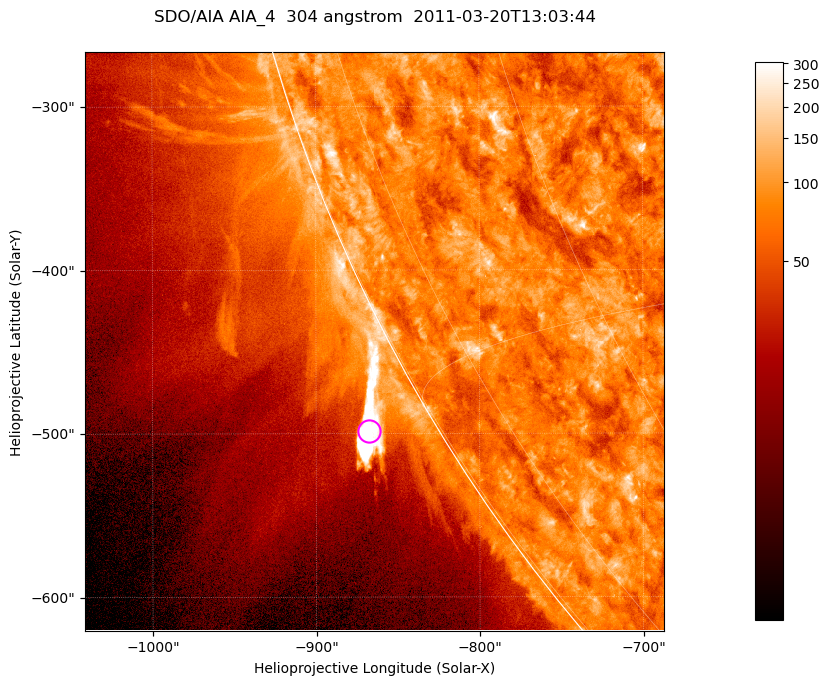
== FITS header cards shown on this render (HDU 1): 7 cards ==
TELESCOP= 'SDO/AIA '           / For AIA: SDO/AIA
INSTRUME= 'AIA_4   '           / For AIA: AIA_ATA1, AIA_ATA2, AIA_ATA3 or AIA_AT
WAVELNTH=                  304 / [angstrom] Wavelength
WAVEUNIT= 'angstrom'           / Wavelength unit: angstrom
DATE-OBS= '2011-03-20T13:03:44.127' / [ISO] Date when observation started; ISO 8
CTYPE1  = 'HPLN-TAN'           / CTYPE1; Typically HPLN
CTYPE2  = 'HPLT-TAN'           / CTYPE2; Typically HPLT

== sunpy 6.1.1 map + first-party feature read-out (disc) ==
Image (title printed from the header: SDO/AIA AIA_4  304 angstrom  2011-03-20T13:03:44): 590 x 590 px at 0.6 arcsec/px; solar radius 964 arcsec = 1606 px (partial field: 2.0% of the solar disc is inside the frame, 45% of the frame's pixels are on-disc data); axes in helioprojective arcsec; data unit not stated in the header (colour bar unlabelled)
Orientation: roll -0.132 deg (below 1 deg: not rotated)
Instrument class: DISC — disc imager (sunpy class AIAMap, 304 A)
Bright regions (active regions / flare kernels): reference = the on-disc median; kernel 5 px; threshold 5 sigma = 115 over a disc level ~77.4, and >= 1.15x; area >= 348 px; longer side >= 7 px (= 4.2 arcsec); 0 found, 0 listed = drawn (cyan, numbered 1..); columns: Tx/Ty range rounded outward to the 2 arcsec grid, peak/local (2 s.f.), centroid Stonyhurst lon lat
Off-limb structures (1.02-1.3 R_sun): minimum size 174 px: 5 found; the strongest spans PA ~120 deg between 1.02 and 1.06 R_sun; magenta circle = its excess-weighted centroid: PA ~120 deg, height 1.04 R_sun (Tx ~-868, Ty ~-498 arcsec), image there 6.7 x the reference